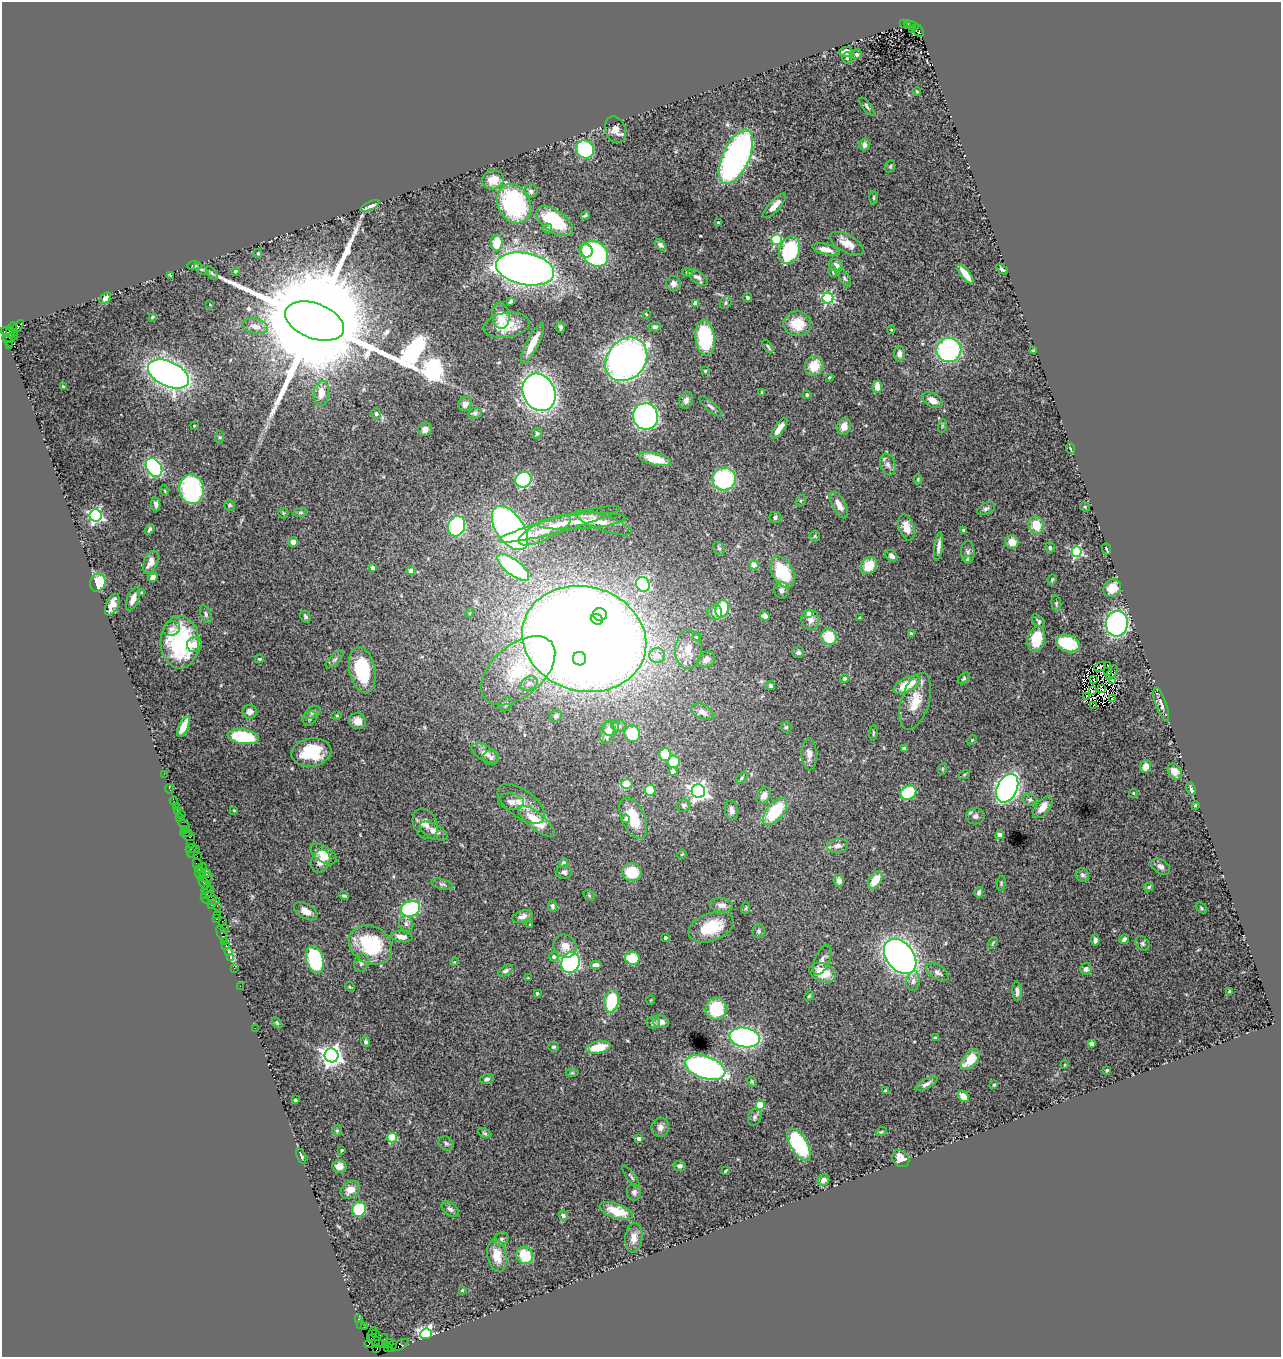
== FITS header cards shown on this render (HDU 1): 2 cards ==
NAXIS1  =                 1279
NAXIS2  =                 1355

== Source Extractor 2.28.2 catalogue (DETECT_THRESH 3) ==
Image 1279 x 1355 px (HDU 1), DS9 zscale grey, 1 PNG px = 1 image px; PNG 1283 x 1359 px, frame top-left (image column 1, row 1355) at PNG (2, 2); each listed source drawn as its Kron ellipse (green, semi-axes under 4 px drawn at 4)
Background 3.6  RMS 0.064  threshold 0.192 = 3 sigma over >= 5 px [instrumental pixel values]
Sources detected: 432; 4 with non-positive FLUX_AUTO (blend fragments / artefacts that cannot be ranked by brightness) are neither listed nor drawn; the other 428 listed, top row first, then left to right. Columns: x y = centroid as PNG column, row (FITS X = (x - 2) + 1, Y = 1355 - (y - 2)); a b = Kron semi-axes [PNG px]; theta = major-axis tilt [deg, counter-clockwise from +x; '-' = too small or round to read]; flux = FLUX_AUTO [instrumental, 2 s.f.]
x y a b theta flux
903 24 3 2 - 700
908 24 3 3 - 310
912 25 7 4 -14 1000
913 29 3 3 - 910
918 30 7 5 -49 900
846 52 6 5 - 21
857 54 5 4 - 7.3
847 58 6 5 - 6.8
917 91 4 3 - 4.3
867 106 11 4 -53 11
615 130 14 10 -68 30
864 145 6 5 - 19
585 149 9 8 - 300
736 157 29 13 66 1600
890 166 6 4 68 6.4
493 180 11 9 18 67
531 191 7 6 - 14
873 197 7 3 90 5.8
514 204 20 16 -64 550
370 206 10 3 25 20
775 206 15 5 47 48
585 215 5 3 - 7
555 221 21 11 -34 300
718 222 3 2 - 4.7
547 228 5 4 - 10
777 239 5 5 - 280
497 243 8 5 87 94
847 243 18 8 -29 58
660 245 6 4 -44 10
826 249 14 5 -14 34
790 250 14 10 69 340
586 251 7 6 - 78
258 253 4 4 - 5.4
595 254 15 11 -41 630
836 265 7 6 - 33
194 266 7 4 2 6.3
201 269 8 4 -35 8.9
525 269 29 16 -11 3600
1002 269 7 3 -39 12
235 271 3 3 - 5.6
832 271 6 3 -77 6.9
687 272 5 4 - 5.2
212 273 7 4 -53 6.7
965 274 12 4 -52 63
170 275 4 2 - 4.7
698 277 12 5 -39 18
844 278 9 5 -57 9.7
673 284 7 7 - 19
105 298 6 4 43 24
748 298 4 3 - 7.3
828 298 5 5 - 660
511 301 4 3 - 7.8
696 303 4 4 - 62
726 303 6 5 - 7.7
210 304 2 2 - 2.9
646 314 4 2 - 4
501 316 13 8 -85 66
152 317 4 3 - 4.7
315 321 31 17 -21 230000
797 324 14 12 -8 110
507 325 23 12 9 99
18 326 8 4 51 730
255 326 13 7 -13 38
12 327 5 4 - 1000
561 327 5 3 - 9
655 327 6 4 4 12
891 330 4 3 - 2.9
10 332 6 3 -67 460
15 332 3 3 - 270
8 333 7 4 -26 750
11 337 8 3 20 540
705 338 18 9 -84 310
8 341 7 3 -58 340
532 343 23 6 63 83
10 346 3 2 - 890
768 346 8 3 -55 6.8
949 350 12 12 - 650
1033 351 4 3 - 5
899 354 8 5 88 24
626 359 23 19 50 2200
814 366 10 9 - 77
705 371 3 3 - 5.2
169 374 22 12 -25 2300
829 377 3 3 - 5.9
63 387 3 3 - 11
877 387 6 4 -88 50
539 392 19 16 -62 2700
321 393 12 7 82 49
762 393 3 3 - 5.4
807 395 3 3 - 11
686 400 9 6 66 18
932 400 11 6 -30 37
465 404 7 6 - 24
711 406 14 4 -41 13
475 413 7 5 8 11
376 414 5 5 - 13
646 416 13 12 - 1200
194 426 3 2 - 4.6
844 426 8 7 - 40
942 426 7 4 72 5.9
779 428 12 4 55 46
425 429 7 6 - 24
537 433 5 4 - 6.1
219 437 6 4 -90 6.4
1071 449 5 2 - 3.5
655 459 16 6 -14 110
888 464 11 7 -72 21
154 467 10 7 -56 720
724 479 12 11 - 400
918 479 5 4 - 5.2
523 480 8 7 - 520
191 489 15 12 -79 560
165 491 5 3 - 3.7
801 501 6 4 61 6.5
156 504 7 4 -80 13
229 505 5 5 - 7.7
839 505 14 6 -62 41
1085 507 5 4 - 4.5
986 509 9 5 26 12
300 512 7 4 8 6.8
283 513 5 5 - 4.9
96 516 6 6 - 910
775 517 6 5 - 9.8
581 521 44 7 4 74
603 523 30 8 -20 56
559 524 63 7 15 110
1036 525 9 7 -66 81
457 526 10 8 71 450
907 527 13 7 -73 51
510 528 25 14 -55 1900
149 529 6 4 56 8.4
545 530 28 9 25 88
964 531 4 3 - 19
815 536 6 5 - 7.2
293 542 5 4 - 27
1012 542 7 6 - 42
939 546 14 4 83 22
1050 547 5 5 - 10
719 548 7 5 -67 8.7
1107 549 6 2 -68 6.5
968 552 11 6 -87 14
1077 552 5 5 - 580
891 556 6 5 - 22
967 560 4 3 - 7.7
151 562 12 6 65 36
754 565 4 4 - 93
869 565 9 7 49 90
513 567 19 7 -38 490
372 568 4 3 - 21
411 571 4 4 - 29
783 572 17 10 -62 220
153 577 5 4 - 24
1052 580 5 3 - 5.8
98 583 9 7 71 140
643 584 7 6 - 430
1112 588 9 8 - 74
781 590 8 7 - 17
142 593 4 3 - 4.8
133 599 12 5 68 35
1056 603 8 5 -85 7
112 605 11 6 65 37
722 609 9 6 73 160
715 612 7 7 - 22
470 613 5 3 - 4
206 614 9 5 -68 11
600 614 7 6 - 470
809 614 4 4 - 32
305 616 6 5 - 9.1
765 616 5 4 - 20
860 618 4 4 - 5.3
597 619 6 5 - 520
810 620 10 9 - 29
1039 621 8 5 -46 9.1
1117 624 13 11 81 1100
172 629 9 7 23 18
911 633 4 3 - 6.4
696 637 4 3 - 3.9
829 637 8 7 - 140
584 639 63 52 -15 13000
1036 639 13 8 77 130
180 642 26 19 -90 400
1068 643 12 8 -20 210
194 644 8 7 - 40
688 649 20 13 88 67
798 652 6 5 - 12
657 656 8 7 - 40
259 659 4 3 - 4.7
335 659 11 5 44 12
579 659 7 6 - 480
706 660 9 7 33 23
1108 665 2 2 - 4.5
1100 667 6 2 30 3.3
362 670 23 13 -78 220
518 671 44 26 41 260
1107 672 3 3 - 1.9
1112 672 8 4 59 1.8
844 678 4 4 - 13
964 678 7 4 44 6.7
1093 679 4 3 - 2.2
1112 681 3 2 - 5.6
529 683 9 6 26 18
907 685 14 7 28 130
770 686 5 4 - 8.2
1101 689 3 2 - 6.4
1092 691 3 2 - 2.4
1086 696 2 2 - 6.2
1112 698 4 2 - 10
915 701 29 14 73 99
505 704 7 6 - 11
1094 705 2 2 - 7
1161 705 18 5 -70 21
250 712 7 7 - 22
313 712 8 5 31 11
702 712 12 7 -28 32
337 715 5 3 - 4
556 716 6 5 - 11
310 718 7 6 - 9.3
357 721 8 8 - 43
618 726 7 6 - 12
184 727 11 5 64 65
786 727 6 6 - 6.8
611 728 8 7 - 27
607 732 12 7 78 38
873 733 8 3 86 6
632 734 8 8 - 150
243 737 16 7 -8 260
972 740 5 3 - 4.1
905 748 4 4 - 27
311 752 20 14 8 180
485 753 15 7 -29 27
809 754 16 7 -87 31
665 755 6 5 - 150
491 758 8 7 - 12
674 762 6 6 - 150
1145 767 6 5 - 30
942 769 6 4 71 4.9
673 771 4 4 - 35
1175 771 8 6 -60 31
164 774 2 2 - 62
964 775 5 3 - 4.4
742 778 7 4 48 7.4
627 784 6 4 16 110
1007 788 15 10 64 1600
169 789 5 2 - 99
1191 789 7 2 -70 9.3
650 790 5 5 - 160
698 791 7 6 - 2100
908 793 8 6 30 230
1133 793 4 4 - 5.1
764 796 9 6 60 30
1030 800 7 5 -21 9.2
174 801 4 3 - 200
511 802 13 8 -9 22
521 804 27 14 -37 76
684 805 7 6 - 13
1195 805 3 2 - 3.6
176 806 2 2 - 55
1043 807 13 7 51 48
178 810 3 3 - 270
234 810 3 3 - 4.3
732 810 10 6 -78 21
775 811 16 8 50 220
181 814 2 2 - 49
975 816 9 8 - 18
180 818 2 2 - 56
633 818 22 11 -66 130
626 819 4 4 - 15
537 821 22 8 -39 120
425 824 16 11 -65 36
184 825 7 3 -42 590
184 829 3 2 - 250
434 831 15 7 -27 32
186 833 6 3 4 250
1000 835 4 4 - 80
189 837 6 3 -15 670
191 844 3 2 - 240
837 846 10 7 6 23
191 849 5 3 - 240
194 852 7 3 42 440
323 854 15 7 -34 68
682 854 5 4 - 4.1
197 856 2 2 - 220
321 861 12 9 65 41
564 863 4 4 - 31
198 865 8 3 -68 730
1161 867 10 7 -36 18
202 868 5 3 - 480
564 872 8 6 8 14
632 872 10 9 - 130
200 873 7 2 -72 82
205 874 6 3 19 540
1082 875 7 6 - 11
207 877 6 2 18 500
875 880 9 6 54 83
839 881 6 5 - 19
203 882 8 3 -66 680
1001 883 7 3 82 5.4
442 884 11 5 -15 11
1149 887 5 4 - 7.5
207 889 6 3 51 450
207 892 8 4 44 630
979 892 5 4 - 16
589 895 6 4 -46 6.7
211 896 6 4 -44 710
344 896 5 3 - 6.2
211 900 9 3 -3 130
212 905 4 3 - 310
721 905 11 7 -9 24
217 906 2 2 - 1200
552 906 5 4 - 7.6
746 908 6 3 71 5.1
1201 908 6 4 -44 6.9
410 909 10 7 16 460
306 911 13 7 -30 35
217 915 2 2 - 91
522 916 10 5 19 22
216 919 3 2 - 220
222 921 2 2 - 220
406 924 8 7 - 16
530 925 3 2 - 3.7
711 927 23 13 20 160
224 928 2 2 - 72
759 931 7 6 - 9.8
222 934 9 3 -67 530
401 937 11 5 -8 32
665 937 3 3 - 10
1124 939 5 4 - 13
1095 940 5 4 - 12
225 941 3 2 - 260
993 943 6 4 58 6
1143 944 8 6 -47 12
226 945 3 2 - 190
371 945 22 18 -33 300
565 946 12 11 - 45
228 951 3 3 - 110
900 956 20 13 -52 2200
230 957 3 3 - 150
554 957 5 5 - 11
632 958 7 6 - 120
315 960 14 8 -75 350
822 960 16 7 66 23
454 962 4 3 - 3.5
361 963 9 7 72 16
570 963 10 9 - 840
596 965 5 4 - 25
234 968 2 2 - 87
1086 969 6 5 - 16
506 970 8 4 30 11
937 972 12 7 -34 20
823 973 14 9 -21 95
528 978 2 2 - 2.8
913 981 10 7 78 19
240 986 2 2 - 110
350 987 5 4 - 5.1
1017 991 10 4 -86 16
1229 992 3 3 - 6.1
537 993 3 3 - 11
809 996 5 3 - 4.6
651 1000 5 3 - 3.3
611 1001 11 7 78 190
716 1009 11 10 - 180
653 1022 7 6 - 10
660 1022 8 6 -19 28
277 1023 6 4 -46 5.6
255 1028 2 2 - 130
745 1037 15 9 -9 1100
935 1038 4 3 - 4.7
365 1042 5 4 - 10
1091 1044 4 4 - 42
553 1047 5 5 - 7.9
598 1047 12 6 11 100
332 1055 7 7 - 3000
970 1059 12 6 49 110
1065 1065 3 2 - 3.7
705 1067 21 11 -18 1200
1107 1070 3 3 - 8.4
572 1073 6 4 0 6.3
487 1079 7 5 15 9.4
752 1081 6 3 -62 5.8
926 1084 12 4 28 17
994 1085 4 3 - 4.6
885 1091 3 2 - 4.8
964 1097 6 4 -47 58
295 1100 3 3 - 11
760 1105 5 4 - 210
755 1117 9 6 70 13
660 1127 9 8 - 23
337 1130 5 5 - 6
881 1132 6 3 18 4.5
485 1133 7 4 -27 6.9
392 1138 5 4 - 250
639 1139 4 3 - 29
446 1143 8 6 -38 11
799 1145 18 8 -59 500
341 1150 3 3 - 4.8
301 1156 8 3 -69 6
901 1159 9 7 -44 48
339 1166 7 6 - 37
679 1166 6 5 - 14
725 1171 4 2 - 4.1
631 1177 13 3 -53 8.1
823 1180 6 5 - 25
350 1190 10 8 36 40
634 1192 8 7 - 16
359 1209 8 7 - 200
450 1209 10 6 -39 16
616 1211 17 7 -18 110
563 1216 5 4 - 11
634 1238 15 8 84 36
501 1239 7 6 - 11
525 1255 9 8 - 140
497 1256 17 9 -79 74
462 1290 4 3 - 3.6
358 1319 3 2 - 97
360 1325 4 3 - 360
364 1327 2 2 - 100
376 1333 3 2 - 140
372 1334 7 3 67 380
426 1334 6 5 - 1100
374 1340 6 5 - 640
384 1341 7 3 76 630
379 1343 2 2 - 89
388 1343 5 2 - 210
369 1344 4 3 - 360
400 1345 9 4 28 1100
392 1346 6 3 66 490
388 1348 3 3 - 240
377 1349 4 2 - 110
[4 non-positive-flux detections neither listed nor drawn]